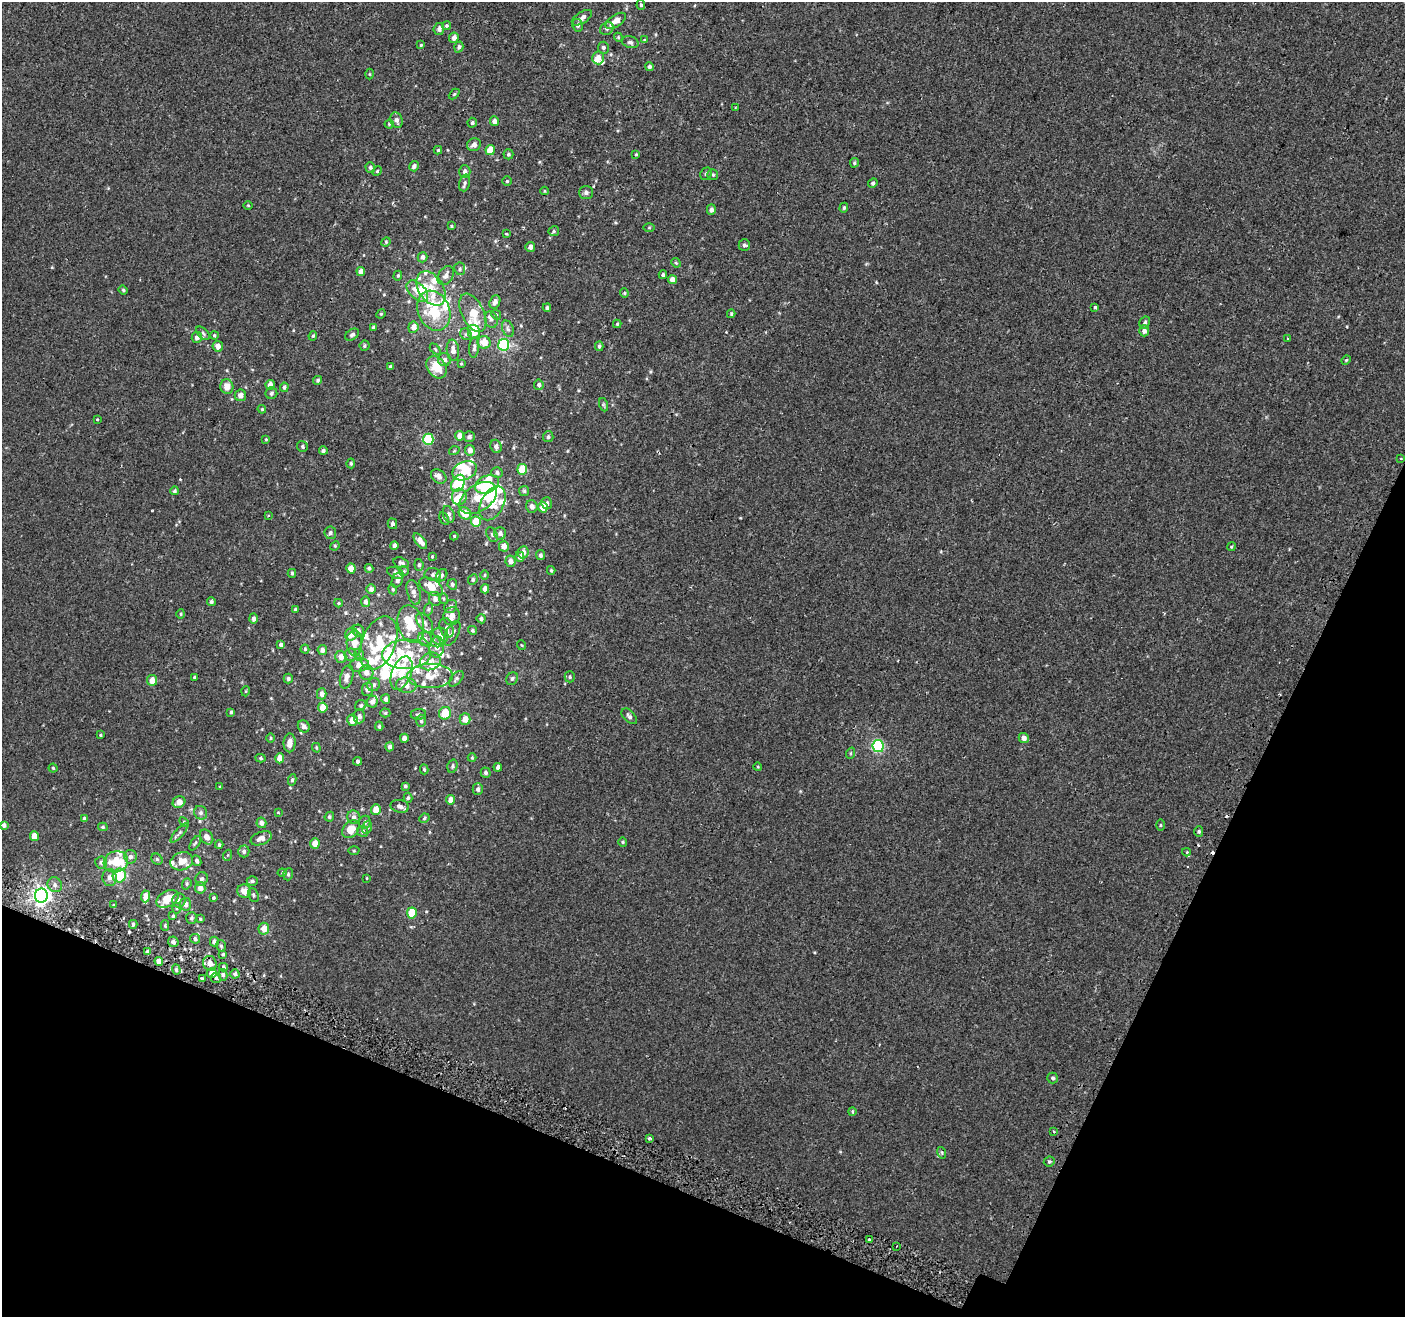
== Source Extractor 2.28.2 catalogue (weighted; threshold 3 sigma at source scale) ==
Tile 15 of 4 x 4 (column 3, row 4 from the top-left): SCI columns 2863-4265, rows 259-1573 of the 5715 x 5844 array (HDU 1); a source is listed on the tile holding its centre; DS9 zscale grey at full resolution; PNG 1407 x 1319 px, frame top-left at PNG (2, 2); each listed source drawn as its Kron ellipse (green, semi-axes under 4 px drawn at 4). Shown black and unused: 21% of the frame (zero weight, under 2 of 3 exposures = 3% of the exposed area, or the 3 px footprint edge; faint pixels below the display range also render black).
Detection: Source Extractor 2.28.2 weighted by HDU 2 'WHT'; one run over the whole footprint, this tile lists its part. Background 5.43e-04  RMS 0.0031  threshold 0.0141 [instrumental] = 3 sigma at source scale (4.5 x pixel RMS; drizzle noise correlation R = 1.50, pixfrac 1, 0.0396/0.0396 arcsec/px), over >= 5 px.
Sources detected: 405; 5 inside a brighter object's white glare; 3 cosmic-ray / hot-pixel residue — neither listed nor drawn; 47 inside a brighter listed object's ellipse — not listed separately; the other 350 listed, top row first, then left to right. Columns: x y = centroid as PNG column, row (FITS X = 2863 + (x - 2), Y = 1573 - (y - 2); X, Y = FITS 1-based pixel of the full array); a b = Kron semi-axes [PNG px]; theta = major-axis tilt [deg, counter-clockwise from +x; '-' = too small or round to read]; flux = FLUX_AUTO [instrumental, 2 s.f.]
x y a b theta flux
641 5 5 4 - 0.42
582 18 11 5 32 1.2
616 21 12 6 33 2.8
578 25 6 5 - 0.86
446 26 4 4 - 0.45
439 29 6 5 - 0.97
607 29 7 6 - 0.69
618 37 4 3 - 0.3
454 38 5 5 - 1.4
644 40 4 4 - 0.29
630 42 8 6 -15 0.81
421 45 4 3 - 0.3
459 47 5 4 - 0.69
603 48 6 5 - 0.62
598 58 6 6 - 2
649 67 4 4 - 0.73
369 74 5 3 - 0.26
454 94 6 4 45 0.35
735 108 4 2 - 0.37
396 120 8 6 -69 1.1
494 121 4 4 - 1.4
472 123 5 4 - 0.58
389 124 4 4 - 0.33
474 145 7 6 - 1.5
438 150 4 4 - 0.33
490 150 5 4 - 6.4
508 154 5 5 - 0.48
636 154 3 3 - 0.26
854 163 5 4 - 0.45
414 166 5 4 - 0.84
370 167 5 5 - 0.72
377 171 5 4 - 0.38
465 171 6 5 - 1
706 174 6 5 - 0.57
713 175 5 5 - 0.51
507 181 4 4 - 0.32
465 183 8 5 74 0.7
873 183 5 4 - 0.64
544 191 4 3 - 0.28
586 192 7 6 - 0.76
248 205 5 3 - 0.24
844 208 5 4 - 0.42
711 210 5 4 - 1
451 226 3 3 - 0.3
649 228 5 3 - 0.27
554 231 5 5 - 0.44
506 233 3 3 - 0.34
386 242 5 4 - 0.34
744 245 6 5 - 0.66
530 247 5 5 - 1.3
422 257 5 5 - 0.96
676 263 5 4 - 0.31
460 269 6 5 - 0.64
361 272 4 4 - 2.1
663 275 4 3 - 0.5
398 276 5 4 - 0.39
446 276 10 7 57 1.5
672 280 4 4 - 2.2
431 288 19 12 -57 5.4
123 290 4 4 - 0.38
417 291 13 7 -44 3.4
624 293 4 4 - 0.37
495 302 7 5 66 1.4
1095 307 3 3 - 0.98
547 308 4 4 - 0.66
434 311 21 15 -67 16
473 313 21 11 -64 5.3
381 314 5 4 - 0.32
731 314 4 3 - 0.37
496 315 5 4 - 0.4
491 319 8 6 -76 1
1145 322 6 5 - 0.53
617 324 4 4 - 0.34
413 327 5 5 - 1.9
374 328 4 4 - 0.6
508 329 8 5 -69 0.81
1144 331 5 5 - 1.6
474 332 7 6 - 4
203 333 8 5 -41 0.65
466 334 6 5 - 0.65
352 335 8 5 34 0.76
214 336 4 4 - 0.39
313 336 5 4 - 0.35
197 337 5 5 - 1.3
1288 338 3 3 - 0.71
484 342 6 6 - 3.8
504 345 6 5 - 30
218 346 5 5 - 1.8
364 346 5 5 - 0.49
599 346 5 4 - 0.46
474 347 10 5 87 0.88
435 349 6 4 -45 0.41
453 350 11 6 -83 2
444 360 6 6 - 1
1346 360 5 4 - 0.33
461 364 4 3 - 0.3
390 367 3 3 - 0.65
436 367 12 9 -56 5.7
318 380 5 4 - 0.54
270 385 5 4 - 2
539 385 5 5 - 0.74
227 387 7 6 - 2.8
284 387 5 4 - 0.64
271 393 6 6 - 0.64
240 395 6 5 - 1.2
604 405 7 4 -71 0.41
262 409 4 4 - 0.31
97 419 4 2 - 0.2
460 436 5 4 - 2.4
469 437 5 5 - 0.91
548 437 5 5 - 0.63
266 439 3 3 - 0.27
428 439 6 5 - 15
302 446 6 5 - 0.54
496 446 7 5 -70 1.1
470 450 5 5 - 1.7
323 451 4 4 - 0.68
454 451 5 3 - 0.29
1400 459 3 3 - 0.56
351 463 5 4 - 0.45
522 469 5 5 - 9.1
465 471 13 9 24 5.6
497 472 5 5 - 0.77
439 476 8 6 -35 1.6
458 483 9 6 60 23
487 484 12 8 25 10
175 491 4 4 - 0.5
524 491 5 5 - 0.47
459 497 8 7 - 3.2
478 498 21 13 35 6.9
492 503 18 11 62 4.5
547 503 6 5 - 0.96
532 506 6 5 - 1.5
543 507 5 4 - 4.2
465 513 7 5 -38 4.8
449 514 8 5 -70 0.93
269 515 4 3 - 0.41
444 519 7 3 -63 0.38
476 521 5 5 - 7.5
392 524 5 5 - 0.75
330 533 6 5 - 0.78
500 533 6 6 - 0.95
492 535 8 5 -64 0.54
454 536 4 4 - 0.36
420 541 9 4 -53 1.8
335 546 5 4 - 0.39
394 546 4 3 - 0.99
504 546 5 5 - 2
1231 547 4 3 - 0.28
523 552 6 5 - 1.8
540 555 5 4 - 0.66
432 557 3 2 - 0.27
520 557 5 4 - 1.1
511 561 6 5 - 1.5
401 563 8 5 -16 0.78
419 565 6 4 -84 0.7
351 568 5 4 - 3.4
369 568 4 4 - 0.56
551 570 4 3 - 0.42
404 571 5 4 - 0.41
292 573 4 4 - 0.5
396 573 9 5 -23 1.3
433 575 8 6 -11 0.88
442 575 7 5 57 0.7
484 575 5 3 - 0.31
473 579 5 4 - 0.45
397 580 8 5 64 1
452 584 5 4 - 0.62
431 587 13 7 -32 4.3
371 589 5 5 - 1
393 589 5 4 - 0.42
485 589 4 4 - 1.6
414 592 13 6 -74 1.3
435 599 7 6 - 1.3
444 599 5 3 - 0.34
211 602 4 4 - 0.6
366 602 5 4 - 1.1
339 603 4 4 - 0.33
451 606 7 6 - 0.81
429 609 6 4 70 0.43
295 610 3 3 - 0.6
181 614 5 3 - 0.33
452 616 9 8 - 2.4
253 619 5 4 - 1.1
481 619 4 4 - 0.73
425 623 11 6 -53 1.4
411 624 19 13 -76 7
447 628 10 6 -70 1.2
472 630 4 4 - 0.51
358 631 6 5 - 0.91
452 633 13 6 64 1.5
351 634 7 6 - 3.2
440 636 8 8 - 2.7
425 639 7 7 - 1.3
432 640 11 5 -34 1.1
354 643 13 7 -87 2.9
379 643 28 17 67 13
281 645 4 4 - 0.94
521 645 5 3 - 0.23
437 647 10 7 83 1.9
305 649 4 4 - 0.39
322 650 5 4 - 1.3
406 654 24 14 1 14
351 655 6 6 - 0.63
359 655 6 5 - 0.46
341 657 6 5 - 1.9
430 661 10 8 20 1.8
359 665 10 6 12 2.3
366 672 7 7 - 2.1
401 673 17 9 69 5.3
430 676 23 12 1 5.1
195 677 3 3 - 0.48
347 677 12 6 75 1.8
570 677 5 5 - 0.5
288 678 5 4 - 0.62
456 679 9 5 48 0.68
512 679 7 5 57 0.6
152 680 5 5 - 2.8
374 685 7 6 - 0.85
406 685 10 7 -7 2.6
368 689 7 5 79 1.2
246 691 5 3 - 0.24
322 694 5 5 - 1.3
386 699 5 4 - 1.1
372 702 6 5 - 1.2
361 705 6 5 - 0.51
323 707 5 4 - 3.9
231 712 4 4 - 0.44
385 713 5 4 - 0.45
445 713 6 6 - 6.3
418 714 8 5 6 0.69
359 716 7 5 89 1.2
629 716 9 5 -45 0.89
465 719 6 5 - 2.3
352 720 6 5 - 2.7
421 721 6 5 - 0.56
304 726 6 5 - 1.2
379 726 4 3 - 0.56
100 735 4 3 - 0.28
270 738 5 3 - 0.29
404 738 4 4 - 1.5
1024 738 5 5 - 1.5
290 743 9 6 89 2
878 746 6 6 - 32
390 747 4 4 - 1
316 748 5 3 - 0.34
851 753 6 3 71 0.3
260 758 5 4 - 0.48
280 758 5 4 - 2.8
472 758 4 4 - 0.27
357 761 4 4 - 0.59
452 766 7 5 75 0.51
498 767 4 3 - 0.9
758 767 4 3 - 0.22
53 768 4 4 - 0.4
424 769 5 4 - 0.36
486 773 5 4 - 0.63
292 780 6 4 81 0.61
405 786 4 3 - 0.45
220 787 3 2 - 0.26
478 789 6 5 - 0.83
408 798 5 4 - 0.48
451 800 5 4 - 1.9
179 802 6 5 - 2.3
400 806 9 6 -12 1.3
376 810 5 5 - 3.4
278 812 4 2 - 0.2
201 813 7 6 - 0.76
329 817 5 4 - 0.55
354 817 7 6 - 1.2
424 818 5 4 - 0.43
84 819 4 4 - 0.59
184 822 6 3 -46 0.32
365 822 6 5 - 0.73
261 823 5 4 - 1.2
4 825 4 3 - 0.91
1160 825 5 3 - 0.31
103 827 5 4 - 0.42
367 827 6 5 - 0.48
351 829 10 7 48 4.6
363 831 6 5 - 0.79
1199 832 5 4 - 0.51
179 833 12 4 49 0.67
34 836 5 4 - 3
207 837 8 6 -55 1.7
261 838 11 6 20 2
623 842 4 4 - 0.35
195 843 8 3 56 0.44
315 843 5 5 - 2.6
219 845 4 3 - 0.41
244 851 6 5 - 0.74
354 851 5 3 - 0.27
1186 852 4 3 - 0.56
228 855 5 3 - 0.27
130 857 7 6 - 0.94
157 859 6 5 - 0.44
182 861 11 9 19 3.3
197 861 6 4 -64 0.69
101 862 6 6 - 0.77
116 862 12 10 19 6.6
282 873 4 4 - 0.31
288 874 6 5 - 0.46
119 876 7 6 - 8.8
110 877 8 7 - 1.4
366 878 3 2 - 0.22
202 879 7 6 - 0.89
252 881 5 4 - 0.52
187 884 6 4 71 0.44
55 885 8 7 - 1.2
200 888 6 5 - 1.7
244 891 7 6 - 2.6
41 895 7 6 - 120
253 895 7 5 -65 0.51
146 896 6 4 86 2.7
213 898 4 3 - 0.42
167 899 12 8 28 5.3
179 900 7 6 - 1.1
186 904 6 5 - 1.2
114 905 4 4 - 0.27
177 908 5 3 - 0.33
412 913 5 5 - 8.5
173 916 4 4 - 0.41
191 918 6 5 - 0.6
200 919 4 3 - 0.34
133 924 4 3 - 0.52
165 926 5 4 - 0.32
264 929 6 5 - 2.5
195 939 5 4 - 0.71
214 941 5 4 - 1
173 942 5 5 - 0.94
221 946 6 4 -74 0.52
148 952 4 4 - 1.2
223 954 3 3 - 0.37
159 961 5 4 - 2
210 963 7 7 - 1.8
223 967 4 4 - 0.48
176 970 5 4 - 0.57
212 973 5 5 - 2.1
235 974 4 4 - 0.67
223 975 6 4 -77 0.65
216 978 5 5 - 0.53
202 979 3 3 - 0.52
1053 1078 5 5 - 0.59
852 1112 4 3 - 0.4
1053 1131 4 2 - 0.31
649 1138 3 3 - 0.58
942 1153 6 3 -72 0.37
1049 1161 5 5 - 0.47
869 1239 3 3 - 0.55
897 1246 2 2 - 0.29
Overlapping masked pixels (flux is a lower limit): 1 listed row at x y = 41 895